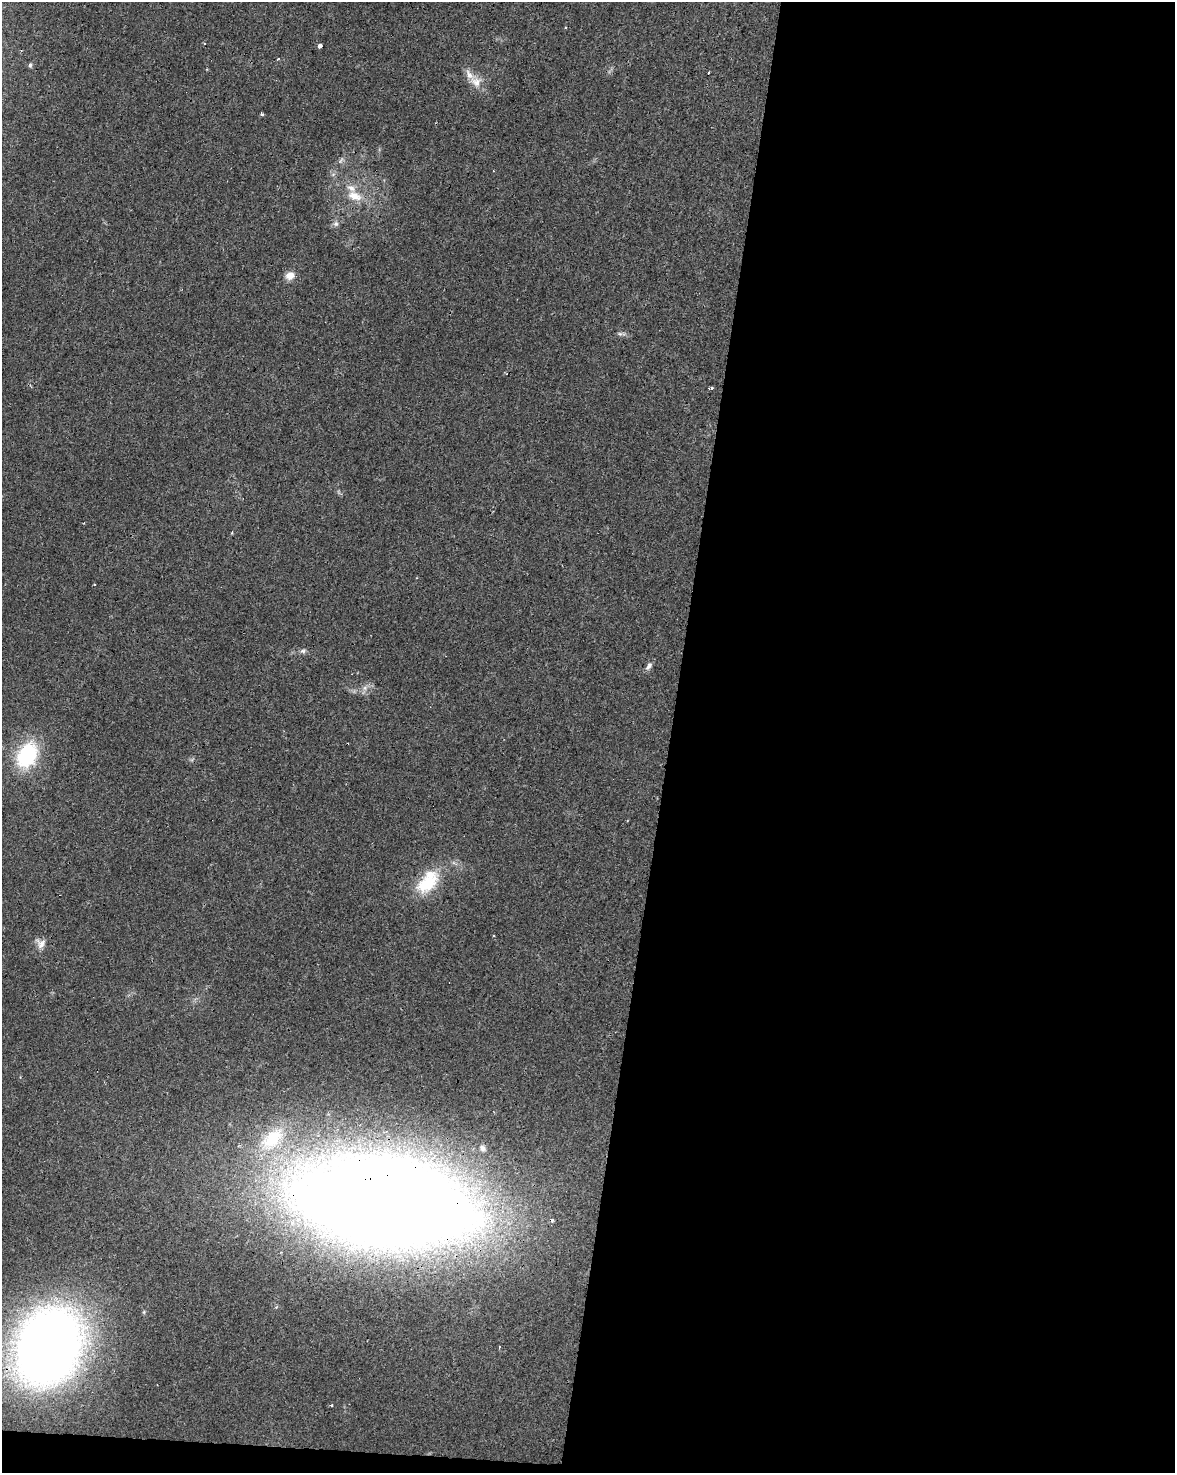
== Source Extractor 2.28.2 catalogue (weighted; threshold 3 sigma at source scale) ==
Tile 12 of 4 x 3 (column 4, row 3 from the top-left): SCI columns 3524-4696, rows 282-1752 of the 4696 x 4918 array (HDU 1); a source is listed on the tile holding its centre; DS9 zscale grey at full resolution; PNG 1177 x 1475 px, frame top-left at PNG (2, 2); no overlay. Shown black and unused: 44% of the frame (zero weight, under 3 of 4 exposures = <1% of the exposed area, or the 3 px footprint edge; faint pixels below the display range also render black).
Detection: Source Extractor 2.28.2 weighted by HDU 2 'WHT'; one run over the whole footprint, this tile lists its part. Background 0.0248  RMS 0.0034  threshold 0.0151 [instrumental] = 3 sigma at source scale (4.5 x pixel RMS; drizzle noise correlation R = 1.50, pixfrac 1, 0.0396/0.0396 arcsec/px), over >= 5 px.
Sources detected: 30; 4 cosmic-ray / hot-pixel residue — not listed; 3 inside a brighter listed object's ellipse — not listed separately; the other 23 listed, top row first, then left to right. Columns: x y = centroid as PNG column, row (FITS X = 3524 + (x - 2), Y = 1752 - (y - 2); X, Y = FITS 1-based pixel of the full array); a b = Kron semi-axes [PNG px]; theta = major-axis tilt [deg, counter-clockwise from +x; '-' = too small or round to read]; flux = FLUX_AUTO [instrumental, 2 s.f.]
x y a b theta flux
319 45 4 3 - 14
30 65 5 4 - 0.61
709 72 3 2 - 0.92
476 82 18 12 -35 4.1
262 114 4 3 - 0.52
355 196 21 12 -20 5.9
336 224 8 7 - 1.1
290 276 11 9 20 2.7
712 388 3 3 - 1.8
232 532 3 3 - 0.43
94 585 3 2 - 0.4
303 651 8 6 13 0.88
649 666 12 6 49 1.2
365 688 8 6 46 1.3
27 755 30 21 62 24
425 885 37 20 30 14
41 943 14 12 -46 2.5
272 1139 38 21 43 16
483 1148 9 8 - 1.4
384 1202 119 53 -9 1300
48 1347 55 43 68 400
499 1347 3 2 - 0.67
331 1405 3 3 - 0.95
Overlapping masked pixels (flux is a lower limit): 2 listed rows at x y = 384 1202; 48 1347